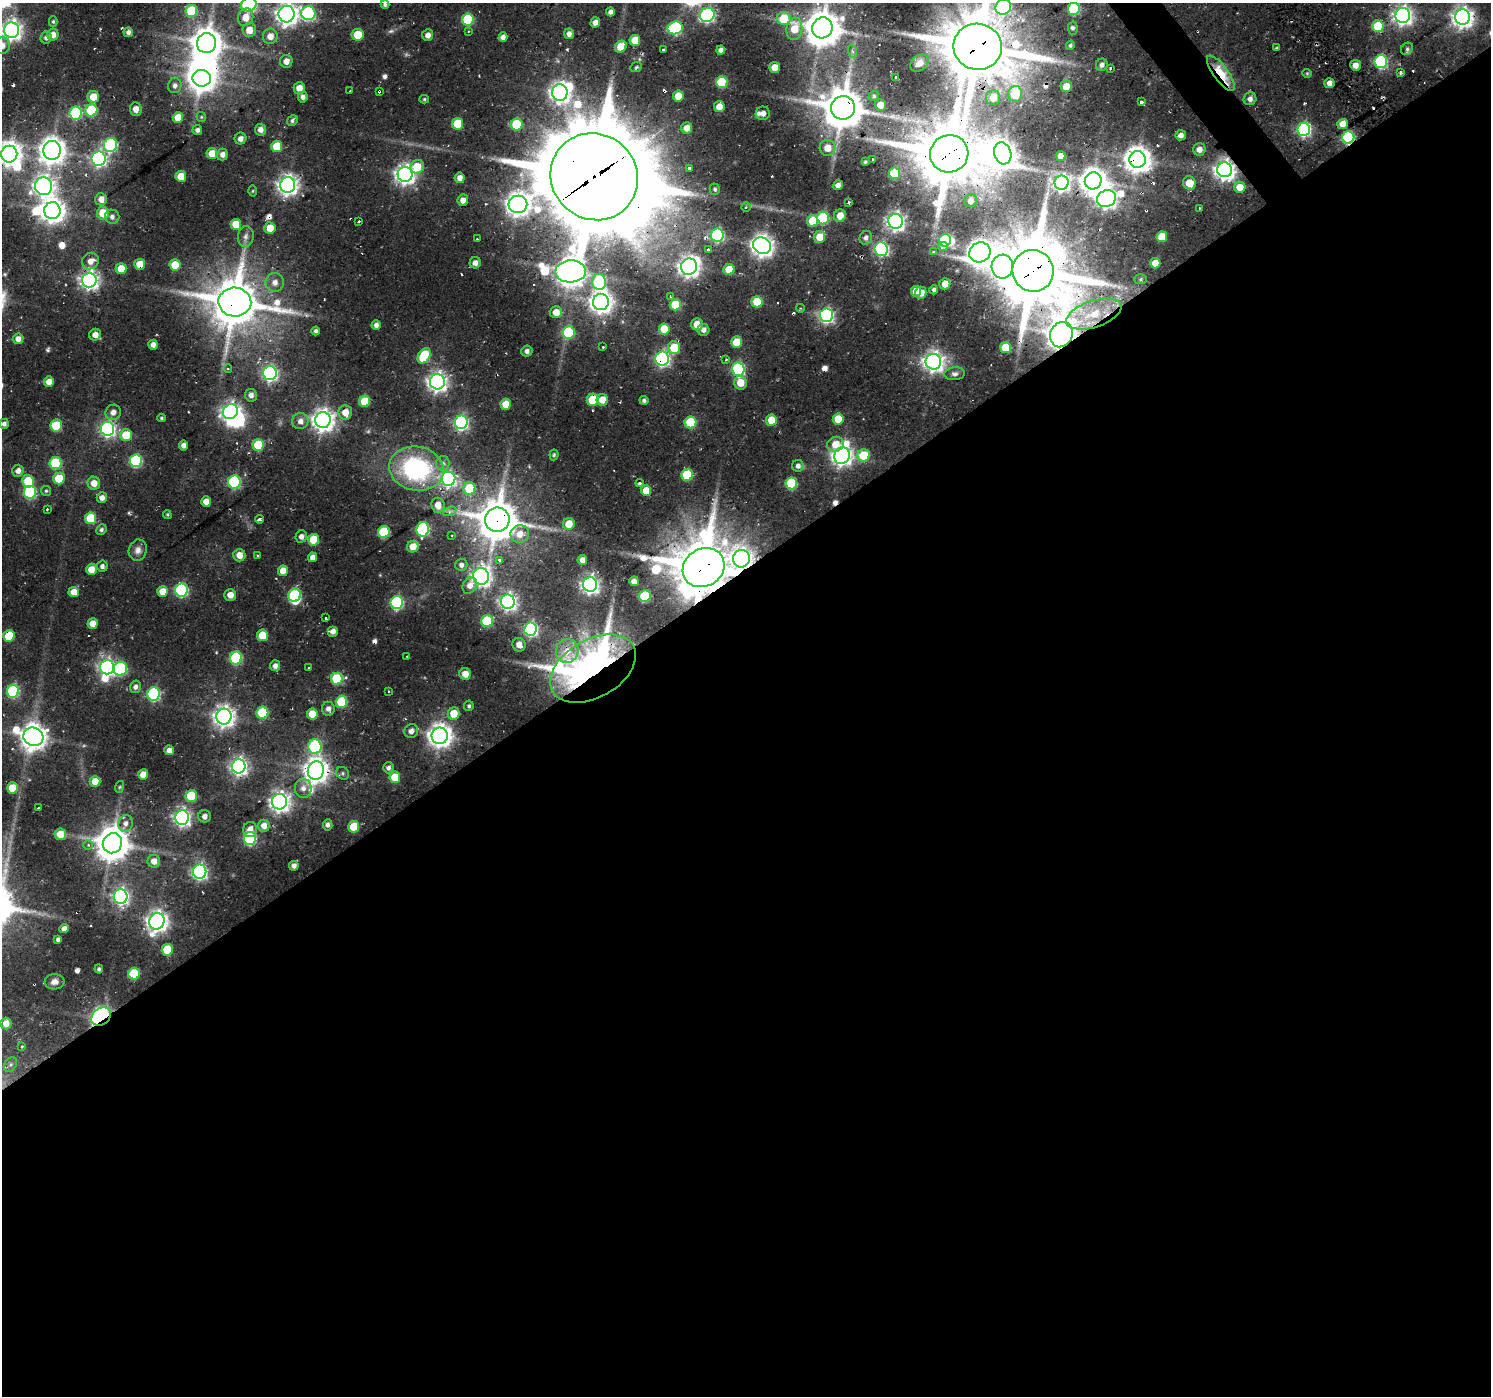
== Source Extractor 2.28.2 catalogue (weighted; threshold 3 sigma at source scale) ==
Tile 15 of 4 x 4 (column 3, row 4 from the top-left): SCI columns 2979-4467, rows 310-1703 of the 6193 x 6150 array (HDU 1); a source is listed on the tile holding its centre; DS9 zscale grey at full resolution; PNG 1493 x 1398 px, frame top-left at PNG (2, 3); each listed source drawn as its Kron ellipse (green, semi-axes under 4 px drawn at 4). Shown black and unused: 60% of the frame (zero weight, under 2 of 3 exposures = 8% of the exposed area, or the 3 px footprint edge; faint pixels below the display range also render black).
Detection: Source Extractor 2.28.2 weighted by HDU 2 'WHT'; one run over the whole footprint, this tile lists its part. Background 0.0452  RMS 0.0057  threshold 0.0257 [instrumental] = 3 sigma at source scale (4.5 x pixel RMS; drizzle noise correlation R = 1.50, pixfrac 1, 0.0396/0.0396 arcsec/px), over >= 5 px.
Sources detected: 416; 1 too faint to see at this stretch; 12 inside a brighter object's white glare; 33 cosmic-ray / hot-pixel residue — neither listed nor drawn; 1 inside a brighter listed object's ellipse — not listed separately; the other 369 listed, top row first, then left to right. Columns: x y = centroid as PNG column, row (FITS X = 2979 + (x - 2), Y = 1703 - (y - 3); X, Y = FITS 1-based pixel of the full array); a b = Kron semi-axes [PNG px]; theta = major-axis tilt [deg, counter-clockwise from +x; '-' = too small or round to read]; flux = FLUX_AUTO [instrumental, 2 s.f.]
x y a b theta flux
249 4 8 6 21 72
385 4 4 4 - 1.2
1003 7 8 7 - 89
1074 9 6 6 - 45
191 11 6 6 - 26
610 12 4 4 - 2.1
308 13 7 7 - 73
287 14 8 8 - 340
707 15 8 7 - 110
1403 15 7 7 - 240
245 17 9 7 65 6.6
1463 17 7 7 - 320
468 19 6 5 - 34
784 19 7 6 - 16
53 21 5 4 - 0.8
595 22 5 4 - 2.6
1378 26 6 6 - 23
675 28 7 6 - 66
822 28 10 10 - 1200
1073 28 6 4 -87 1.2
794 29 11 8 82 11
12 30 8 7 - 280
249 30 7 6 - 6.1
468 31 4 3 - 0.66
128 32 5 4 - 1.9
569 34 5 5 - 2.3
53 35 6 5 - 4.3
358 35 6 6 - 12
428 35 6 5 - 2.9
270 36 7 7 - 4.7
46 37 6 5 - 1.8
503 37 4 4 - 2.7
635 40 5 5 - 11
207 43 10 9 - 890
1070 45 5 4 - 1.1
2 46 8 8 - 4.7
621 47 6 5 - 10
978 47 24 23 - 3900
1276 48 4 4 - 0.54
663 49 3 2 - 0.86
1407 49 7 5 46 1.3
721 50 4 4 - 2.4
852 51 7 4 -71 1
286 61 6 6 - 3.6
1381 62 6 6 - 77
919 63 10 7 39 3.9
1102 65 6 6 - 1.9
1356 65 5 5 - 3.9
636 67 6 4 22 0.93
775 67 5 5 - 7
1110 68 3 3 - 1.5
1401 72 3 3 - 1.4
1221 73 21 7 -54 18
1307 73 4 4 - 0.57
895 77 3 3 - 0.96
202 78 9 8 - 570
722 82 6 5 - 29
1329 83 5 5 - 2.6
175 85 8 6 80 2.1
1066 86 5 5 - 6.5
299 88 6 5 - 5
350 91 3 2 - 0.33
379 91 3 3 - 0.86
560 93 8 7 - 290
1015 94 8 7 - 16
678 96 5 5 - 9.4
874 96 5 5 - 0.9
93 97 6 6 - 8.4
303 97 5 5 - 2.1
993 98 7 7 - 6.7
424 99 5 4 - 0.66
1250 99 6 6 - 2.2
1141 102 3 3 - 3.6
880 105 6 5 - 5.5
719 107 5 5 - 5.7
843 108 12 11 - 1800
136 109 7 6 - 3.6
91 110 6 6 - 32
76 113 6 6 - 53
763 113 7 6 - 2.2
178 117 5 5 - 8.2
201 117 5 4 - 0.63
292 121 6 4 48 1.2
458 124 6 5 - 19
517 124 6 6 - 28
1343 124 5 5 - 7
687 128 5 5 - 4.8
1304 129 6 6 - 98
197 130 5 5 - 1.9
260 130 6 5 - 2.8
1181 135 5 5 - 2.9
1348 137 6 6 - 77
240 139 6 6 - 2.4
111 145 7 6 - 65
277 146 5 5 - 14
827 148 8 8 - 6.7
1199 149 6 6 - 3.7
52 150 9 9 - 540
212 153 5 5 - 7.5
1003 153 11 8 -73 510
9 154 8 8 - 430
949 154 19 18 - 3400
222 155 6 5 - 2.5
1061 156 5 4 - 4
99 159 7 7 - 120
873 159 3 3 - 1.1
1138 159 8 8 - 580
865 162 3 3 - 0.66
417 167 7 6 - 11
690 168 4 3 - 2
1224 170 7 7 - 310
894 173 6 5 - 23
405 174 7 7 - 280
181 176 5 5 - 9.4
594 177 45 42 -42 8900
460 178 5 5 - 3.2
1093 181 8 8 - 560
1062 183 7 7 - 170
1189 183 7 6 - 8.8
288 185 8 7 - 280
838 185 5 4 - 3.1
44 186 9 8 - 280
1240 187 5 5 - 7.8
715 189 6 5 - 1.2
252 191 5 3 - 0.52
101 199 6 6 - 4.1
1106 199 10 8 25 280
463 200 6 5 - 3.6
971 201 6 6 - 2.7
849 202 3 3 - 1.1
518 204 9 8 - 470
746 207 4 4 - 0.85
1199 208 3 2 - 0.78
52 211 8 8 - 480
103 213 6 6 - 12
840 216 6 6 - 6.3
112 217 7 7 - 2.2
823 218 6 6 - 45
359 221 3 3 - 1.1
813 221 6 5 - 14
896 221 7 7 - 210
236 224 5 5 - 9.3
270 228 6 5 - 8.1
717 235 7 6 - 73
246 236 10 8 79 2.5
819 237 6 5 - 8.7
1162 237 5 5 - 13
866 238 7 6 - 2.2
477 239 3 2 - 0.49
945 240 6 6 - 53
762 246 9 8 - 370
943 247 5 3 - 3.1
708 249 3 3 - 1.9
881 249 7 6 - 100
934 252 4 3 - 1.3
980 252 11 10 - 550
90 261 9 7 43 4.3
475 263 6 5 - 2.8
1155 263 5 5 - 7.9
140 264 5 5 - 8.4
175 265 5 5 - 13
689 267 8 8 - 290
1002 267 12 10 83 150
121 269 5 5 - 9.5
729 270 5 5 - 13
571 271 15 11 2 830
1033 271 21 20 - 4000
1141 279 6 5 - 0.86
89 280 7 7 - 240
275 282 9 9 - 3.6
599 282 8 7 - 42
945 284 5 5 - 5.4
934 290 4 4 - 1.6
916 291 5 5 - 6.9
921 293 6 5 - 6.5
670 296 3 2 - 0.41
235 302 16 14 -3 2200
601 302 8 8 - 380
757 302 6 5 - 14
675 305 6 5 - 16
800 308 4 3 - 0.44
556 312 6 6 - 6.2
1094 314 29 13 18 19
826 315 7 6 - 110
697 324 6 6 - 6.6
376 325 4 4 - 2.2
664 329 5 5 - 14
703 330 6 6 - 2.5
316 331 4 4 - 1.3
569 332 6 6 - 36
95 335 6 6 - 3.8
1061 335 13 11 65 950
18 339 5 5 - 3.1
737 342 5 5 - 12
153 345 5 4 - 2.7
603 347 3 3 - 0.66
674 348 6 6 - 15
1005 348 5 5 - 17
527 351 5 5 - 1.7
424 356 8 5 57 25
662 359 7 6 - 120
726 360 3 3 - 0.82
933 362 8 8 - 300
228 369 4 3 - 0.46
738 369 6 6 - 71
270 373 7 7 - 120
955 374 10 6 5 1.9
49 382 5 5 - 4.7
437 382 7 7 - 260
740 383 7 6 - 7.8
251 395 6 6 - 2.8
593 400 6 6 - 22
602 400 6 6 - 7.1
644 400 4 4 - 1.3
365 401 6 5 - 16
506 404 5 5 - 9.1
113 412 8 7 - 2.9
230 412 8 7 - 220
345 412 7 7 - 5.5
162 418 4 3 - 0.79
838 419 5 5 - 11
323 420 8 7 - 380
771 420 6 5 - 11
300 421 8 8 - 3.1
461 422 7 6 - 110
691 422 6 6 - 27
4 424 5 5 - 1.8
56 426 6 6 - 22
108 429 7 6 - 150
126 435 6 5 - 14
835 444 8 7 - 6.7
183 445 5 4 - 2
258 445 6 5 - 22
554 455 5 4 - 0.88
864 455 6 6 - 18
842 456 9 7 70 290
136 461 6 6 - 57
55 463 6 6 - 37
443 463 7 6 - 1.7
798 466 6 5 - 2
416 469 27 22 -11 66
18 471 6 5 - 2.8
687 475 6 6 - 27
59 478 6 5 - 17
448 479 7 7 - 110
28 481 6 6 - 16
234 482 6 6 - 62
94 483 6 6 - 4.9
640 483 4 4 - 0.96
791 483 6 6 - 35
469 488 6 6 - 22
46 491 5 5 - 0.75
646 491 5 5 - 8.5
30 492 6 6 - 56
102 498 5 5 - 2.9
206 502 5 5 - 5
438 505 7 6 - 5.4
47 509 3 2 - 0.8
450 511 7 4 19 1.2
167 515 4 3 - 0.62
91 518 6 5 - 20
259 519 4 3 - 8.6
497 520 12 12 - 1600
569 524 6 5 - 7.9
423 529 7 6 - 74
101 530 5 5 - 1.3
384 532 6 6 - 34
520 534 9 9 - 5.6
452 535 3 3 - 0.64
301 536 6 5 - 2.1
313 540 6 5 - 15
413 547 6 5 - 7.1
138 550 11 9 72 3.1
239 555 6 6 - 4.8
257 556 3 3 - 1.4
313 557 5 4 - 3.5
741 559 9 8 - 260
500 560 4 3 - 1.4
582 560 5 4 - 3.7
461 565 6 6 - 1.7
102 566 5 5 - 1.5
704 568 22 18 33 3200
91 569 6 5 - 5.8
283 571 5 5 - 6.3
481 576 8 8 - 230
634 581 5 5 - 4
590 584 7 7 - 210
470 585 9 6 63 3.8
181 590 6 6 - 78
162 591 5 5 - 7
74 592 5 5 - 6.1
230 595 6 6 - 4.2
295 595 6 6 - 45
645 596 6 6 - 33
508 602 7 7 - 200
397 603 6 6 - 70
326 618 3 3 - 1
487 621 6 6 - 31
92 624 5 5 - 5.7
531 629 6 6 - 110
333 631 5 5 - 2.7
262 635 5 5 - 14
9 636 6 5 - 16
519 645 7 6 - 4
567 651 12 11 - 7.1
407 656 3 3 - 0.4
236 658 6 6 - 45
275 666 5 5 - 2.6
107 667 7 7 - 180
308 667 3 2 - 0.57
120 669 7 6 - 48
593 669 46 29 30 270
465 674 6 5 - 5.2
337 679 6 6 - 30
135 687 6 5 - 2.1
13 691 6 6 - 56
389 691 3 2 - 0.59
154 694 6 6 - 75
341 702 6 5 - 28
469 706 5 5 - 1.1
328 709 7 6 - 2.6
262 713 6 6 - 31
312 714 5 5 - 12
454 714 6 6 - 10
224 717 8 7 - 340
411 731 7 6 - 2.7
440 736 8 8 - 440
33 737 10 9 - 580
315 746 7 6 - 55
169 750 5 4 - 3.9
239 766 7 7 - 200
388 768 5 5 - 1.8
316 770 9 8 - 530
343 773 7 5 -49 1.1
143 775 5 5 - 7.3
395 777 5 5 - 14
95 781 5 5 - 8.1
119 787 6 4 70 0.73
12 788 5 5 - 11
303 788 10 8 -84 3.4
191 796 6 6 - 23
279 802 8 7 - 310
39 808 4 3 - 2
204 816 6 6 - 2.3
182 818 7 7 - 190
125 823 8 7 - 2.9
328 825 5 4 - 1.8
264 826 6 5 - 4.4
354 827 5 5 - 15
250 829 7 7 - 3.9
60 834 6 5 - 8.2
250 838 6 6 - 73
112 843 10 9 - 1200
88 845 5 5 - 1.1
154 861 6 6 - 4.4
294 866 5 4 - 2.5
200 872 7 6 - 150
121 896 7 7 - 160
157 921 8 7 - 320
64 929 5 4 - 2.5
58 939 4 3 - 1.4
167 950 6 5 - 18
99 969 4 3 - 0.99
134 974 6 5 - 25
55 982 10 7 1 2.6
101 1017 10 8 41 170
6 1023 6 5 - 5.5
22 1046 3 3 - 1.2
10 1064 8 6 55 1.5
Overlapping masked pixels (flux is a lower limit): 30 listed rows (the first 20) at x y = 1463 17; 978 47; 1221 73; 379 91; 843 108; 1348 137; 9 154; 949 154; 1138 159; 1224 170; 405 174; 594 177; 1106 199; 140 264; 1033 271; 89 280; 235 302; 1094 314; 1061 335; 662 359
Isophote crosses this tile's border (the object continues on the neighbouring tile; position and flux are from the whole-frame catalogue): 7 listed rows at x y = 249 4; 1003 7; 287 14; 12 30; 2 46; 978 47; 9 154